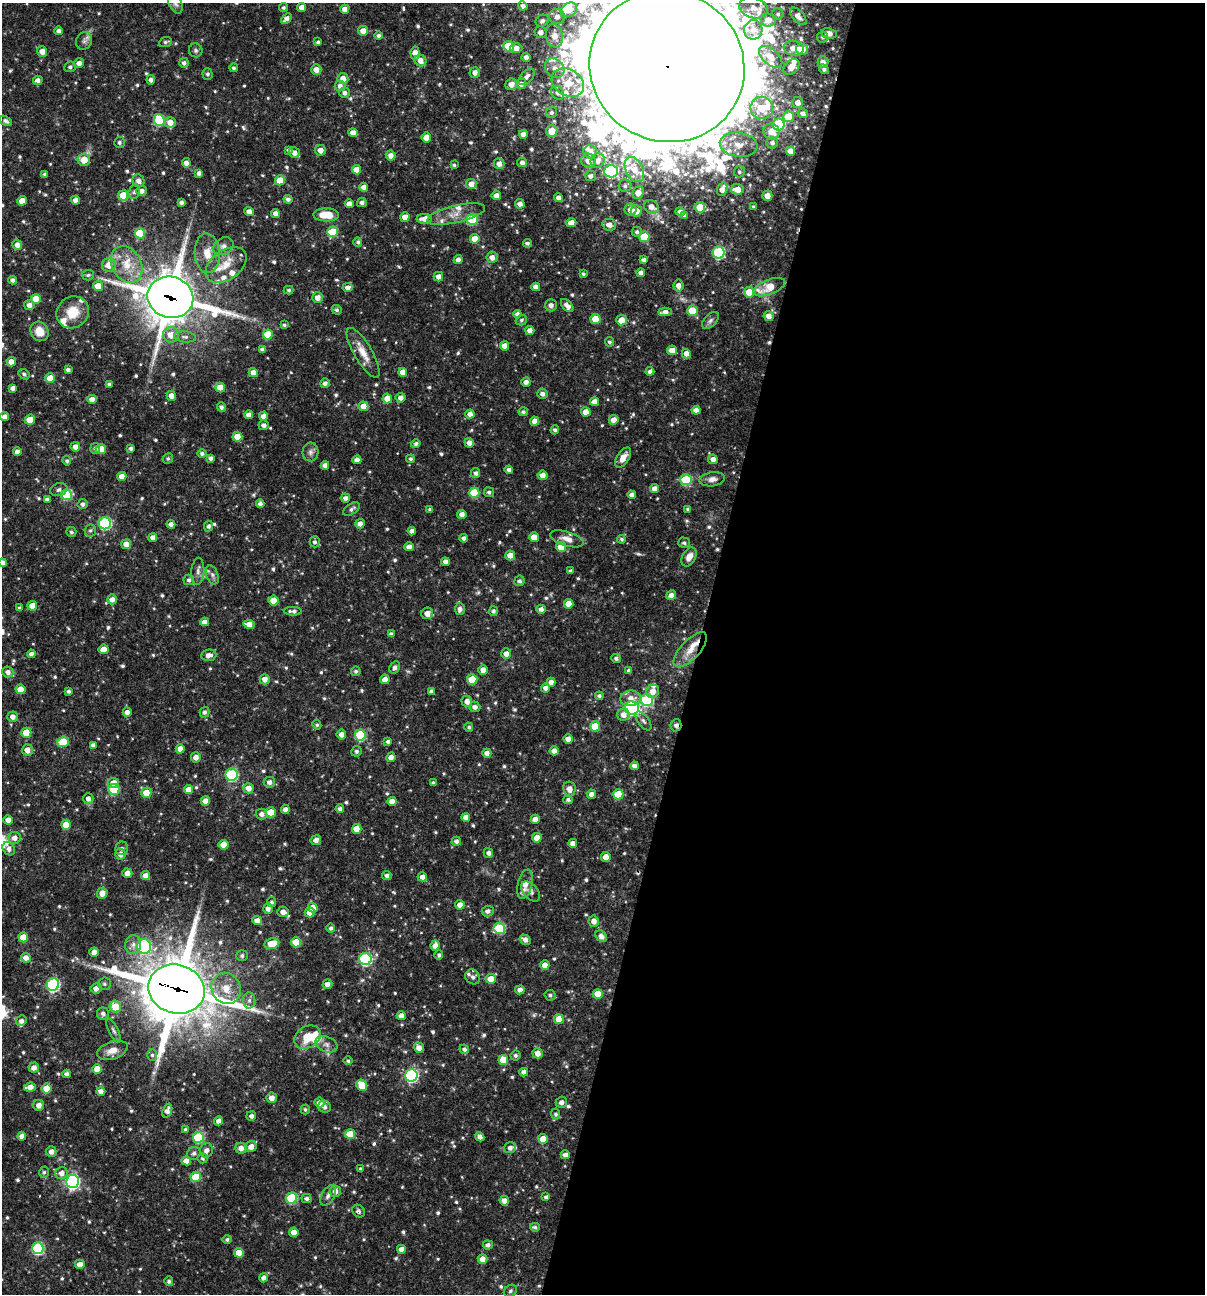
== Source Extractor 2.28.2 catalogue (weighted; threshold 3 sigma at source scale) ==
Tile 12 of 4 x 4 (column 4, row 3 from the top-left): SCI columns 3860-5062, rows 1293-2584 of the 5187 x 5168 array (HDU 1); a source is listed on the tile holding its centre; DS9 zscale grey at full resolution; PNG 1207 x 1296 px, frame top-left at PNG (2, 3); each listed source drawn as its Kron ellipse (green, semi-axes under 4 px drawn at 4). Shown black and unused: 42% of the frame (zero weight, under 3 of 4 exposures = <1% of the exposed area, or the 3 px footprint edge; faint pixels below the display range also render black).
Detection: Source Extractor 2.28.2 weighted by HDU 2 'WHT'; one run over the whole footprint, this tile lists its part. Background 0.0954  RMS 0.0039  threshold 0.0174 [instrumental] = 3 sigma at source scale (4.5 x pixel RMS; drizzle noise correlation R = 1.50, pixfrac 1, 0.05/0.05 arcsec/px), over >= 5 px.
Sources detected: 728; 2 too faint to see at this stretch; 1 cosmic-ray / hot-pixel residue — neither listed nor drawn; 30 inside a brighter listed object's ellipse — not listed separately; of the other 695, all 500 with FLUX_AUTO >= 0.733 (the completeness limit of this list) listed and drawn (195 fainter detections not listed), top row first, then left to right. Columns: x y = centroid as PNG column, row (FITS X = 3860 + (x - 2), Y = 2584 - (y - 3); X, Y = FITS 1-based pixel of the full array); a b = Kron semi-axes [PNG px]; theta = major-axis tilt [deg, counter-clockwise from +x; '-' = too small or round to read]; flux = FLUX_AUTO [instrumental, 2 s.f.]
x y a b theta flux
175 3 11 6 -64 1.5
523 6 5 4 - 1.6
302 7 4 4 - 2.7
284 8 4 4 - 0.84
754 8 15 10 -18 4.2
345 9 4 4 - 2.4
569 10 9 6 33 4.5
778 14 6 5 - 0.96
798 16 10 5 -48 2.5
557 17 8 7 - 2.8
286 18 6 4 43 2
768 20 7 6 - 3.2
542 21 7 5 29 1.5
753 30 9 9 - 2.8
59 31 4 4 - 1.4
363 31 5 5 - 3.3
541 32 6 6 - 2.5
829 33 8 5 -10 2.8
379 36 4 4 - 1.1
554 36 12 8 -77 5
822 37 5 5 - 1
84 41 9 8 - 1.6
165 42 7 5 24 0.85
318 42 4 4 - 0.82
509 46 5 5 - 14
516 48 6 5 - 2.4
794 48 10 7 -11 3.7
802 49 6 5 - 6.3
196 50 7 7 - 0.92
42 51 5 5 - 2.7
415 53 6 4 -87 3.8
526 57 4 4 - 1.6
771 57 14 7 -42 4.3
420 60 6 5 - 2.8
823 62 5 5 - 2.2
79 63 5 5 - 2.2
184 63 5 4 - 1.4
667 66 78 75 -28 16000
70 67 5 5 - 0.99
791 67 9 6 44 4.1
234 68 4 4 - 0.79
555 68 11 9 -47 3.3
824 69 5 4 - 1.1
316 70 5 5 - 2.9
475 72 5 5 - 2.4
207 74 5 5 - 0.95
527 77 10 5 45 1.7
343 78 5 5 - 2.6
38 80 5 4 - 1.7
151 80 4 4 - 1.4
568 83 17 13 -30 10
511 84 6 5 - 2.7
521 84 5 5 - 1.8
340 86 5 5 - 1.9
345 93 5 5 - 1.4
557 93 7 5 -56 1.4
798 103 5 5 - 2.4
762 108 11 11 - 8.4
551 112 6 5 - 1
803 113 5 4 - 1.6
789 117 5 5 - 10
159 120 6 5 - 19
6 121 7 4 -29 1.1
170 122 5 5 - 3.7
779 124 6 6 - 29
552 131 6 5 - 5.4
771 132 8 7 - 4.5
353 133 5 4 - 2.6
523 134 4 4 - 2.3
426 137 5 5 - 5.7
119 142 5 5 - 1.1
772 143 6 5 - 1.4
739 145 19 12 -7 6.9
288 150 4 4 - 0.98
320 150 5 5 - 2.4
790 151 5 4 - 4
590 152 6 6 - 3.6
294 153 5 5 - 2.5
391 155 5 5 - 2.4
84 160 6 6 - 5.2
588 161 7 7 - 3.4
598 161 7 6 - 3
522 162 5 4 - 1.6
186 163 5 4 - 2.2
499 164 5 5 - 2.4
454 165 4 4 - 0.74
357 170 4 4 - 4.3
634 170 13 8 -63 5.7
611 171 7 6 - 37
739 172 6 5 - 0.87
199 173 4 4 - 1.5
45 174 3 3 - 0.83
591 176 5 5 - 1.4
280 180 5 5 - 6.8
139 181 6 6 - 2.1
471 184 5 5 - 3.3
625 186 6 6 - 1
364 187 4 4 - 2.2
722 189 7 5 71 2.6
737 189 6 5 - 3.6
142 191 5 5 - 1.8
134 192 7 5 73 0.96
638 193 7 5 69 3.4
123 195 5 5 - 10
496 195 5 4 - 2.2
767 196 5 5 - 3.4
558 198 4 4 - 2.2
288 199 4 4 - 1.2
76 200 4 4 - 2.2
22 201 5 4 - 4.3
181 203 4 4 - 1.3
362 203 5 4 - 1.4
349 204 4 4 - 2.8
520 204 5 4 - 2.1
651 207 8 6 -35 2.9
700 207 5 5 - 5.8
754 207 3 3 - 0.94
631 210 6 6 - 3.3
249 211 4 4 - 2.3
636 211 5 5 - 3.7
680 212 5 4 - 1.3
275 213 4 4 - 2.2
456 214 30 8 13 5.4
326 215 13 6 -1 7.9
685 216 4 3 - 0.87
405 217 4 4 - 3.4
424 219 8 5 2 3.1
472 219 6 5 - 19
571 223 5 4 - 3.4
609 225 7 6 - 2.5
333 232 5 5 - 12
637 232 5 5 - 1.2
140 233 5 5 - 15
644 237 5 5 - 13
475 239 5 4 - 5.8
358 242 5 4 - 0.96
527 243 4 4 - 0.91
17 245 5 5 - 2.3
223 246 11 8 29 2.1
207 253 20 12 -86 6.8
719 253 6 6 - 34
492 257 5 5 - 2.6
458 260 4 4 - 1.8
644 260 4 4 - 1.6
127 264 19 14 -61 9.1
109 265 7 7 - 4.7
226 265 23 14 35 8.2
641 273 4 4 - 2.3
583 274 3 3 - 0.76
88 275 6 5 - 0.9
438 277 5 4 - 2.3
13 280 4 4 - 1.6
98 286 5 5 - 5.7
678 286 6 5 - 2.3
347 287 5 4 - 1.8
536 287 4 4 - 2.2
769 287 17 7 21 9.4
289 290 5 4 - 0.77
749 292 5 5 - 7.2
170 297 23 20 -17 1500
317 298 5 5 - 2.7
36 299 5 5 - 7.7
29 305 5 5 - 2.2
551 305 6 6 - 1.5
567 305 8 4 -48 2.2
337 310 5 4 - 0.91
692 311 5 5 - 10
73 312 17 15 41 8.9
665 312 6 4 4 2.5
517 314 4 4 - 1.4
769 316 5 4 - 2.6
595 319 5 5 - 9.3
521 320 6 5 - 0.84
621 320 5 5 - 4.8
710 320 10 6 45 1.3
284 325 4 3 - 0.78
530 330 4 4 - 2.2
40 331 10 9 - 5.5
268 334 5 5 - 9.5
171 335 8 7 - 4.4
185 337 11 5 -6 1.5
609 342 5 4 - 0.78
505 346 5 4 - 3
262 350 4 4 - 1.4
672 350 5 4 - 3
363 353 28 9 -59 5.5
686 354 5 4 - 2.7
11 362 4 4 - 2.8
68 370 4 4 - 1.2
650 371 4 4 - 1.5
403 372 4 4 - 3
253 373 5 4 - 3.9
24 374 6 4 -29 0.86
50 378 5 5 - 6.5
526 382 4 4 - 1.9
325 383 5 5 - 1.5
109 384 4 3 - 0.83
220 387 5 4 - 5.2
13 388 4 4 - 1.9
542 394 5 5 - 1.6
171 396 5 4 - 2.8
387 398 5 5 - 4.4
401 398 5 5 - 2.2
92 399 4 4 - 2.5
595 402 4 4 - 2.8
363 406 5 5 - 3.9
221 407 5 4 - 1.2
696 410 4 4 - 2.8
523 412 5 4 - 0.93
586 412 5 4 - 4.4
470 414 4 4 - 2.2
249 415 4 4 - 2.2
263 416 4 4 - 2.5
5 417 4 4 - 2.3
30 420 5 5 - 6.7
614 420 5 5 - 3
535 421 4 4 - 3.1
264 425 5 5 - 1.5
555 430 4 4 - 1
237 437 5 5 - 6.4
469 443 5 4 - 2.3
416 444 5 4 - 1.1
75 447 5 4 - 2.3
95 448 5 5 - 1
131 448 4 4 - 1.1
101 449 5 5 - 7.6
17 452 4 4 - 2.2
310 452 9 8 - 1.6
202 453 5 4 - 1.1
168 458 5 5 - 0.8
211 458 4 4 - 1.3
623 458 11 6 57 3.4
411 459 4 4 - 0.83
713 459 5 4 - 2.3
357 460 4 4 - 2.2
67 461 5 4 - 0.9
325 465 4 4 - 1.9
509 470 4 4 - 1.4
476 473 5 4 - 1.4
542 475 5 4 - 3.1
122 476 4 4 - 2.9
712 479 12 7 9 2.5
686 480 5 5 - 20
654 489 4 4 - 2.6
59 490 9 6 18 1.3
489 492 5 5 - 1
474 493 5 5 - 13
66 495 5 5 - 17
632 495 4 4 - 1.7
345 498 5 4 - 1.6
47 499 4 3 - 1.4
83 504 5 5 - 1.3
260 504 4 4 - 1.4
351 509 9 5 34 1.3
430 509 4 4 - 0.75
688 509 4 3 - 0.91
462 514 4 4 - 2.3
105 523 6 6 - 37
171 524 4 4 - 1.7
360 524 5 4 - 2
208 526 5 4 - 1.3
90 530 6 5 - 0.82
412 531 4 4 - 2.1
71 532 5 5 - 0.83
534 537 5 5 - 5.8
153 538 4 4 - 2.3
464 538 4 4 - 1.5
567 539 17 7 -18 3.2
621 539 4 4 - 0.74
315 542 5 5 - 1.1
684 543 6 5 - 1
126 544 5 5 - 3
409 547 5 4 - 2.5
561 547 5 5 - 6.4
510 555 5 5 - 3.7
689 557 10 6 62 3
445 562 4 4 - 1.7
3 563 4 4 - 2
198 571 13 6 86 1.7
571 571 4 4 - 0.95
212 575 10 6 -70 1.4
189 580 5 5 - 1
519 581 5 5 - 1.2
671 595 5 4 - 2
112 599 5 5 - 2.3
273 601 5 5 - 6.6
569 604 5 5 - 5.8
32 606 5 5 - 4.4
19 608 4 3 - 0.8
460 609 6 5 - 1.7
541 609 4 4 - 1.8
293 611 9 4 -3 1.4
493 611 5 4 - 1.1
427 613 6 5 - 2.9
205 622 4 4 - 2.3
249 624 6 4 -9 3.6
391 634 4 4 - 1.2
104 649 5 4 - 4.4
690 650 22 9 47 6
31 654 4 4 - 1.7
506 654 5 5 - 2.4
209 655 8 5 6 2.1
616 658 5 4 - 1
395 667 6 5 - 1.3
483 670 5 4 - 2.9
356 671 5 4 - 0.82
629 671 4 4 - 1.3
8 672 6 5 - 2
265 679 5 5 - 2.6
385 679 5 4 - 3
472 679 5 5 - 9.6
551 682 4 4 - 2.4
546 688 4 4 - 2.1
20 689 5 5 - 6.4
68 691 4 3 - 1
431 691 4 4 - 1.2
653 691 7 6 - 3.3
599 696 4 4 - 1
630 698 10 7 7 3.2
647 700 6 6 - 33
467 701 5 5 - 2.5
475 707 6 5 - 1.7
632 708 7 6 - 63
127 712 5 4 - 2.1
204 712 5 4 - 1.1
623 715 6 6 - 2.7
13 717 5 5 - 2.3
643 721 11 5 -53 1.2
317 725 5 4 - 0.75
676 725 6 5 - 1.3
595 726 5 5 - 11
469 727 4 4 - 0.82
26 733 5 5 - 8.6
341 735 5 4 - 2
360 735 5 5 - 21
568 739 5 4 - 2.4
388 741 4 4 - 1.1
63 742 6 5 - 11
93 745 4 4 - 1.9
180 749 5 4 - 3
27 750 5 5 - 3.1
356 751 5 5 - 0.97
554 751 4 4 - 2.4
487 753 4 4 - 2.5
196 757 5 5 - 2.4
391 757 5 4 - 2.5
634 766 4 4 - 2
232 775 6 6 - 37
269 782 6 5 - 2
113 783 5 5 - 4.2
433 783 4 3 - 1
249 788 5 5 - 2.9
569 789 7 6 - 3
114 790 5 5 - 16
189 790 4 4 - 4.7
146 793 5 5 - 6.6
591 794 4 4 - 2.2
618 794 5 5 - 11
88 799 5 5 - 1.9
568 800 5 4 - 0.96
205 801 5 4 - 3.3
392 801 4 4 - 2.5
285 809 5 4 - 2
340 809 4 4 - 1.2
271 812 5 5 - 7.4
261 814 6 5 - 1.7
466 817 4 4 - 2.7
535 819 4 4 - 2.7
8 820 4 4 - 2.4
66 825 5 4 - 6.5
357 829 5 4 - 4.9
14 838 6 6 - 2.5
537 838 5 4 - 5.6
316 840 5 5 - 2.5
456 841 5 4 - 1.4
573 843 4 4 - 2.6
224 845 5 5 - 6.6
122 848 7 6 - 1.1
9 849 7 6 - 1.8
488 853 5 4 - 1.4
120 854 5 5 - 2.4
606 857 5 4 - 3.3
127 873 5 4 - 2.7
146 875 4 4 - 2.7
387 876 4 4 - 1.5
422 877 5 4 - 2.6
525 884 15 7 77 4.7
531 891 12 7 -49 1.6
102 893 5 5 - 2.9
272 902 5 4 - 0.95
460 905 4 4 - 3.5
313 908 5 4 - 6.2
268 909 5 4 - 2.1
488 911 6 5 - 1.6
283 912 6 5 - 2.7
310 912 5 5 - 4.6
257 921 5 4 - 3.2
594 921 5 5 - 2.6
331 928 4 4 - 0.99
499 928 5 5 - 19
601 936 6 5 - 2.2
23 937 5 4 - 6.2
525 940 6 4 -30 1.9
296 942 5 5 - 9.6
272 944 7 5 12 7.6
133 945 9 8 - 2.2
144 946 7 7 - 41
435 946 5 4 - 2.6
94 952 4 4 - 3.3
439 955 4 4 - 0.86
242 956 6 5 - 1
26 958 5 5 - 2.4
365 959 6 6 - 47
545 965 5 4 - 3.5
473 977 8 7 - 1.1
491 979 5 5 - 5.7
104 984 6 6 - 0.98
327 984 5 4 - 2.1
53 985 6 6 - 50
96 988 5 5 - 2.3
226 988 16 14 -62 6.9
176 989 28 24 -18 2800
520 990 4 4 - 2.3
598 994 5 5 - 7.1
550 995 6 5 - 1
249 1000 8 6 87 1.5
115 1007 6 5 - 8.2
103 1014 6 6 - 1.6
401 1016 4 4 - 2.2
559 1019 5 5 - 5.8
21 1021 5 5 - 1.6
114 1031 13 4 -63 1.3
308 1037 14 10 29 8.5
326 1044 11 7 -19 2.1
419 1048 5 5 - 2.5
464 1049 5 4 - 1.2
112 1050 16 8 19 4.1
538 1053 5 5 - 3.2
152 1055 5 5 - 0.89
515 1055 5 5 - 0.94
503 1060 5 5 - 8.4
348 1061 4 4 - 0.75
34 1068 5 5 - 2.3
97 1069 5 5 - 7.2
524 1072 4 4 - 2.2
67 1074 4 4 - 1.4
411 1075 6 6 - 62
362 1085 6 5 - 10
30 1087 6 4 7 3.6
47 1088 5 5 - 7.3
101 1091 4 4 - 2.1
272 1098 5 5 - 2.7
561 1102 6 5 - 1.8
319 1103 5 5 - 2.5
39 1105 5 5 - 2.4
324 1107 6 6 - 1.6
305 1109 5 4 - 0.74
167 1111 7 4 70 2.2
556 1114 5 4 - 0.76
251 1116 5 5 - 1.6
219 1121 4 4 - 2.2
185 1129 4 4 - 0.76
350 1134 5 5 - 10
22 1136 4 4 - 2.3
198 1137 5 5 - 28
480 1137 5 4 - 2.2
543 1139 5 4 - 5.4
251 1146 6 5 - 2.7
241 1148 5 5 - 2.5
510 1148 6 5 - 1.6
206 1150 7 6 - 1.8
51 1152 5 5 - 2.4
194 1153 7 6 - 1
565 1155 4 4 - 1.7
202 1158 5 5 - 0.73
186 1161 5 4 - 3.1
361 1169 4 3 - 0.94
44 1172 6 5 - 0.78
61 1173 6 6 - 2.5
196 1177 5 5 - 11
72 1181 6 6 - 83
335 1191 5 5 - 2.3
328 1195 11 6 61 1.7
546 1197 4 4 - 1.1
292 1198 5 5 - 25
307 1198 5 4 - 1.2
504 1201 5 4 - 2.4
358 1211 7 5 -46 1
535 1227 5 3 - 0.86
294 1232 5 4 - 3.6
227 1239 4 4 - 0.91
488 1245 5 4 - 1.3
38 1248 6 5 - 38
401 1249 4 4 - 2.7
239 1253 5 4 - 6.2
482 1259 5 5 - 3.1
80 1264 5 4 - 3.8
263 1278 4 4 - 1.8
169 1281 5 4 - 0.99
510 1291 7 5 35 0.9
Overlapping masked pixels (flux is a lower limit): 4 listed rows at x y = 667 66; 170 297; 676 725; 176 989
Isophote crosses this tile's border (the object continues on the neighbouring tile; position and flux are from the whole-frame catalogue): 5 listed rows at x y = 175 3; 754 8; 345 9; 667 66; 3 563